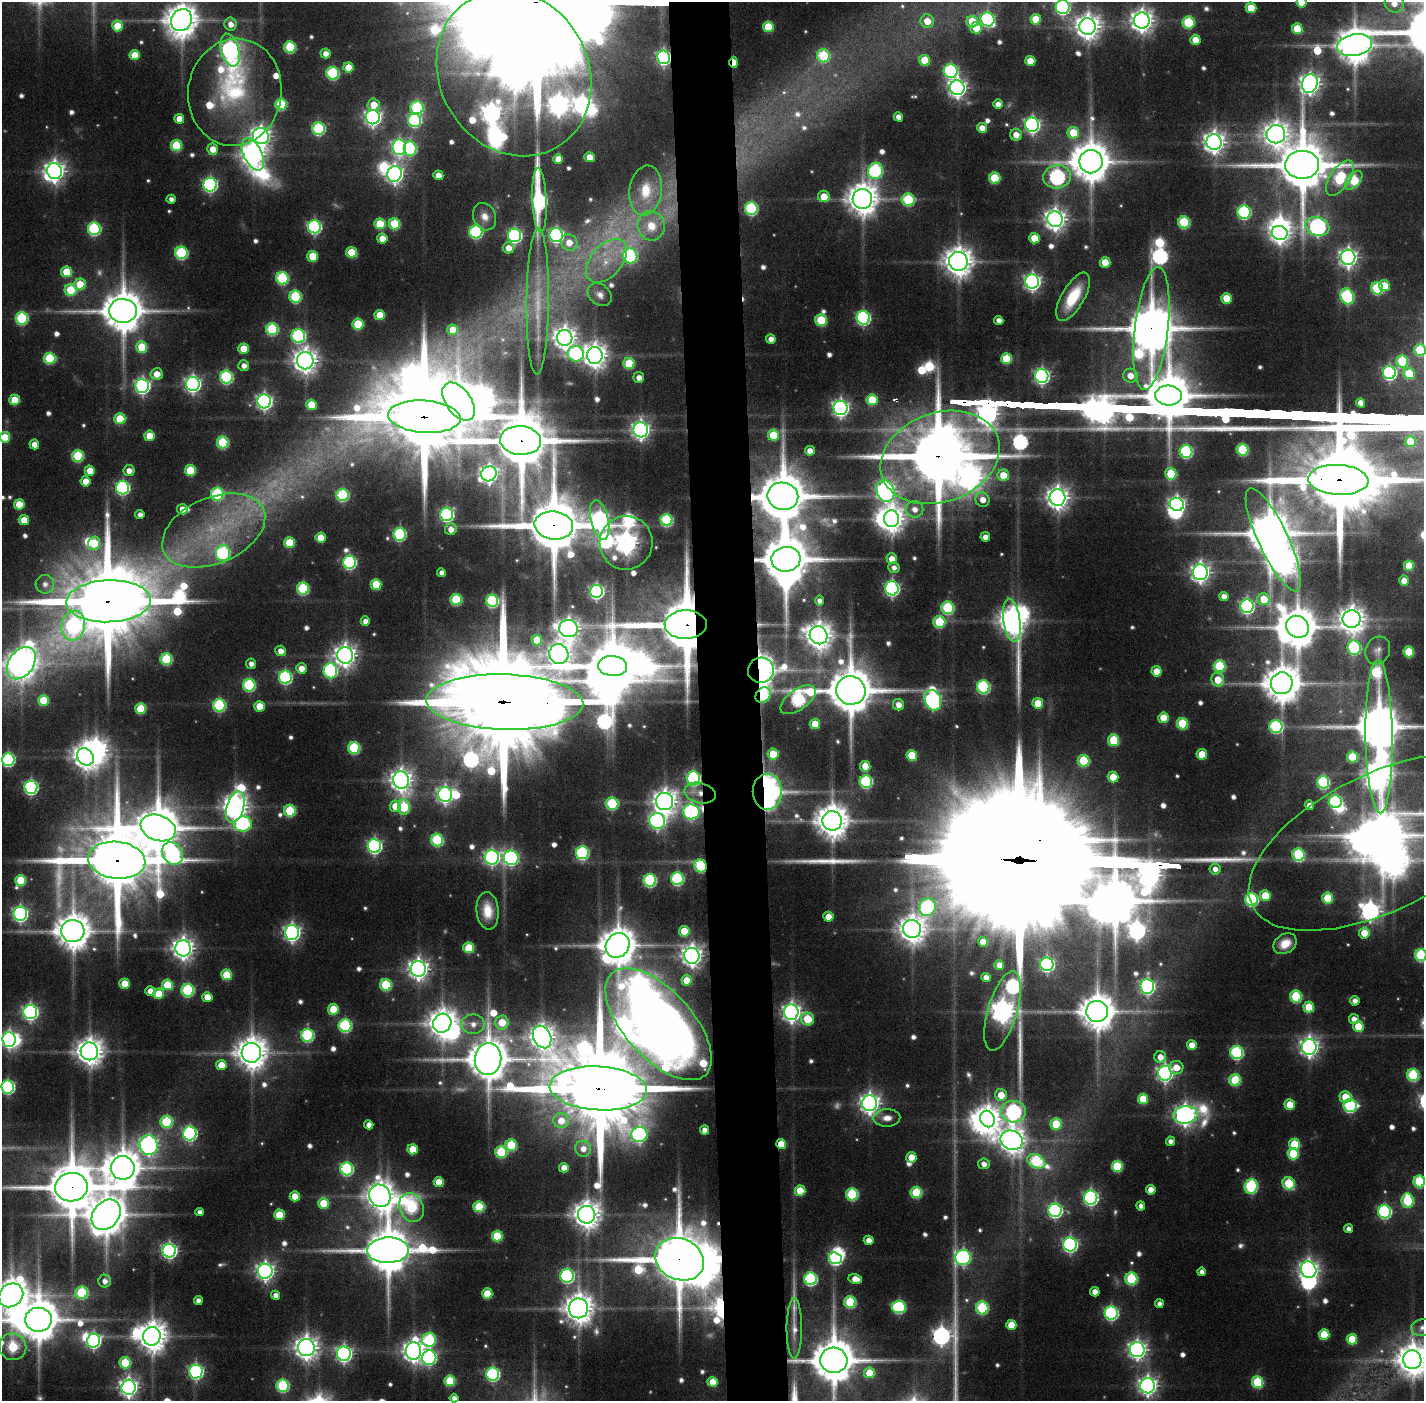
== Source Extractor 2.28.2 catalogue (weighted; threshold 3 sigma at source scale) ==
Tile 5 of 3 x 3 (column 2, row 2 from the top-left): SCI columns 1423-2844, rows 1434-2832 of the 4268 x 4257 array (HDU 1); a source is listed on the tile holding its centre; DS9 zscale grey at full resolution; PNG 1426 x 1403 px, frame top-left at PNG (2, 2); each listed source drawn as its Kron ellipse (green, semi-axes under 4 px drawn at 4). Shown black and unused: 4% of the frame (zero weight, under 3 of 6 exposures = <1% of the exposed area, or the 3 px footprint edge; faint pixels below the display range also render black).
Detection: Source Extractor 2.28.2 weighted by HDU 2 'WHT'; one run over the whole footprint, this tile lists its part. Background 0.0942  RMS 0.0075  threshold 0.0306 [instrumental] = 3 sigma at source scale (4.09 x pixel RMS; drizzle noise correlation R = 1.36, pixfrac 0.8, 0.05/0.05 arcsec/px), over >= 5 px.
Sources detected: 688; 21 too faint to see at this stretch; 31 inside a brighter object's white glare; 3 cosmic-ray / hot-pixel residue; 4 long thin detections or spike segments (spike, bleed or trail) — neither listed nor drawn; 7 inside a brighter listed object's ellipse — not listed separately; of the other 622, all 500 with FLUX_AUTO >= 4.32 (the completeness limit of this list) listed and drawn (122 fainter detections not listed), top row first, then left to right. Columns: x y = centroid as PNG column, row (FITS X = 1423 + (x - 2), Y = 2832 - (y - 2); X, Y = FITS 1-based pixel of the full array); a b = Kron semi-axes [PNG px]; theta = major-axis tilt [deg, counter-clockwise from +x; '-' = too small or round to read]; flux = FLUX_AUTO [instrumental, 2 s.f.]
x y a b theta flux
1302 2 5 5 - 15
1394 3 10 9 - 9.4
1063 7 7 7 - 210
1251 8 5 5 - 26
988 19 7 6 - 170
1036 19 5 5 - 25
182 20 11 10 - 1700
1142 20 8 8 - 680
927 21 7 6 - 14
972 22 6 5 - 27
1188 22 6 6 - 53
231 24 6 6 - 7.1
117 26 5 5 - 21
1088 26 8 8 - 880
768 27 5 5 - 28
976 28 5 5 - 19
1297 29 5 5 - 30
1195 40 5 5 - 14
1355 45 18 11 9 2200
290 47 6 5 - 55
230 50 17 9 -74 270
325 53 5 5 - 6.5
135 55 5 5 - 19
823 56 6 6 - 63
664 57 7 6 - 200
925 60 5 5 - 29
1030 61 5 5 - 16
734 62 5 3 - 14
348 67 5 5 - 17
951 71 7 7 - 130
333 73 6 6 - 87
514 73 86 74 -59 4300
1310 84 9 7 73 540
957 88 7 7 - 420
235 92 54 46 81 100
281 104 6 5 - 56
998 104 5 4 - 5.9
374 105 6 6 - 13
417 108 6 6 - 94
373 117 7 7 - 340
898 117 5 4 - 6.3
179 119 5 5 - 12
415 120 7 6 - 120
1032 125 7 7 - 260
982 128 5 5 - 8.7
319 129 6 6 - 100
1073 133 6 5 - 28
1276 134 9 9 - 880
1016 135 6 6 - 9.6
261 136 8 8 - 460
1214 142 8 7 - 630
176 146 5 5 - 47
399 147 8 7 - 260
410 148 7 6 - 93
213 149 5 5 - 13
253 154 17 9 -64 720
590 157 5 5 - 12
558 159 5 5 - 10
1091 162 11 11 - 2600
1302 165 17 14 -1 5300
54 171 8 7 - 540
875 171 8 7 - 130
395 174 8 7 - 380
438 175 5 4 - 8
1057 177 14 11 8 220
995 178 5 5 - 41
1340 178 20 10 56 65
1354 180 11 6 50 53
210 185 7 6 - 190
646 190 25 16 83 28
824 196 6 5 - 15
171 199 4 4 - 4.4
862 199 10 9 - 1500
539 200 32 7 -88 190
908 200 6 6 - 69
751 208 6 6 - 110
1244 212 7 6 - 130
485 217 14 11 -65 8.5
1055 219 8 7 - 620
1184 222 6 6 - 69
380 224 5 5 - 34
395 224 6 5 - 45
651 226 15 13 -74 19
314 227 6 6 - 160
1317 227 12 9 -19 290
94 229 6 6 - 110
476 232 6 6 - 110
1280 233 8 7 - 480
515 235 7 6 - 180
556 235 7 6 - 200
1034 238 5 5 - 18
382 239 5 5 - 13
569 243 8 8 - 12
508 248 5 5 - 9.1
351 252 5 5 - 34
181 253 6 6 - 95
313 256 5 5 - 25
630 256 8 7 - 120
1348 257 7 7 - 420
606 261 25 15 49 27
958 261 9 9 - 1300
1105 262 5 5 - 22
66 272 5 5 - 30
282 278 6 6 - 89
1032 282 7 7 - 330
80 284 6 5 - 25
1384 286 6 5 - 25
1377 288 6 6 - 67
71 290 6 6 - 35
600 295 13 10 -39 6.1
1347 296 8 6 -63 130
295 297 6 6 - 76
1073 297 27 11 60 30
1226 298 5 5 - 19
538 301 73 11 89 31
123 311 14 12 -4 3100
380 315 5 5 - 22
22 318 6 6 - 86
863 318 7 6 - 160
821 320 6 5 - 48
999 320 4 4 - 5.3
358 324 5 5 - 47
272 329 6 6 - 77
1151 329 62 16 83 4700
453 330 5 5 - 18
298 336 7 6 - 130
565 338 8 8 - 700
771 339 5 4 - 5.8
142 347 6 5 - 30
243 349 5 5 - 20
1420 350 6 6 - 56
576 354 8 7 - 100
595 355 8 8 - 840
50 358 6 5 - 56
1006 359 5 5 - 38
305 361 8 8 - 830
1402 361 6 6 - 51
629 363 5 5 - 38
244 366 5 5 - 5.7
1389 373 6 6 - 180
1409 373 6 5 - 35
157 374 6 6 - 11
1042 376 7 6 - 250
1130 376 7 7 - 11
226 377 6 6 - 120
639 377 5 5 - 6.6
193 384 7 7 - 300
142 386 7 7 - 260
1168 395 13 10 -4 4000
15 400 5 5 - 26
872 400 5 5 - 32
264 401 7 7 - 290
459 402 22 12 -54 2400
1361 403 5 4 - 8.9
311 405 5 5 - 24
841 408 7 7 - 330
424 417 36 16 -4 16000
120 419 5 5 - 36
641 430 7 7 - 410
773 435 5 5 - 28
149 436 5 5 - 19
5 437 5 5 - 25
521 440 20 14 -5 6900
1410 442 5 5 - 29
223 443 6 6 - 65
34 444 5 5 - 8.6
1243 450 6 5 - 59
810 451 5 5 - 8.2
1186 451 6 6 - 110
78 456 6 6 - 61
940 457 61 44 20 11000
190 470 5 5 - 36
90 471 5 5 - 13
129 471 5 5 - 7.3
489 474 8 7 - 360
1171 474 6 5 - 35
1003 475 6 5 - 18
1338 480 30 15 -3 14000
86 481 5 5 - 12
123 488 6 6 - 160
885 491 11 8 -67 380
217 494 6 6 - 93
343 495 6 6 - 85
783 496 15 13 -11 5100
1057 498 8 8 - 700
983 500 7 7 - 8.5
19 504 5 5 - 22
1177 504 7 6 - 300
182 509 5 5 - 8.8
915 509 8 8 - 7.3
446 514 6 6 - 160
140 515 4 4 - 4.8
891 519 8 7 - 920
24 520 5 5 - 17
600 520 20 8 -76 350
667 520 6 6 - 90
554 525 19 14 -6 7000
451 529 6 6 - 7
214 530 54 33 23 110
399 534 6 6 - 110
985 537 5 4 - 6.4
321 538 5 5 - 19
1273 540 56 15 -65 5100
94 543 7 6 - 34
289 543 5 5 - 35
626 543 27 26 - 930
223 553 8 7 - 110
786 559 14 12 6 4800
892 559 5 5 - 9.2
349 562 6 6 - 150
1409 566 5 5 - 23
894 567 5 5 - 4.3
1200 572 8 7 - 460
442 573 4 4 - 5.4
1404 581 5 5 - 8.5
45 584 9 9 - 6.1
376 584 5 5 - 31
892 588 7 6 - 210
303 589 6 6 - 78
596 591 6 6 - 230
1224 596 4 4 - 6.6
1264 599 6 6 - 20
456 600 6 5 - 55
108 601 42 21 2 15000
492 601 6 6 - 110
820 601 5 4 - 4.4
1247 606 7 6 - 200
948 608 6 6 - 80
1352 619 9 9 - 1000
1012 620 22 8 -82 1100
365 621 5 4 - 6
939 622 6 6 - 52
686 625 21 14 1 8100
73 626 15 11 78 150
1297 627 12 10 -39 2900
568 628 9 8 - 590
819 635 9 8 - 1000
537 640 5 5 - 25
1354 648 7 6 - 110
1378 650 14 12 63 5.8
281 651 5 5 - 7.5
1409 652 5 5 - 32
559 654 10 9 - 680
345 655 8 8 - 660
166 659 6 5 - 63
21 663 18 12 54 1300
251 664 5 5 - 5.4
613 666 14 10 -4 5200
1220 666 6 6 - 61
301 668 5 5 - 9.2
761 670 13 12 - 840
330 671 7 7 - 150
1157 671 5 5 - 15
285 677 6 6 - 140
1218 680 7 6 - 16
1282 683 11 10 - 2300
249 685 6 6 - 90
983 687 6 6 - 110
851 690 15 14 - 4300
763 695 8 6 48 68
43 700 5 5 - 27
798 700 20 10 35 150
933 700 10 8 -69 270
505 702 78 27 -2 39000
1038 703 5 5 - 22
219 705 6 6 - 100
898 705 6 5 - 8
259 706 5 5 - 16
141 709 5 5 - 37
1163 718 5 5 - 21
815 724 5 5 - 18
1182 724 6 5 - 46
1276 726 6 6 - 110
1379 737 77 13 -89 5300
1114 740 6 5 - 41
354 748 6 6 - 74
773 754 5 5 - 26
1202 754 5 5 - 22
912 755 5 5 - 34
85 757 9 7 -52 840
1352 757 5 5 - 40
8 760 6 6 - 130
1084 761 6 5 - 50
865 766 5 5 - 18
1113 777 5 5 - 21
693 778 7 6 - 160
401 780 9 8 - 680
866 782 6 6 - 100
1323 782 6 6 - 100
31 787 6 6 - 170
767 792 18 14 88 450
700 793 16 10 -14 10
445 794 7 7 - 320
665 802 8 8 - 820
1335 802 6 6 - 110
612 804 6 6 - 77
1309 805 5 4 - 7.9
395 806 6 5 - 17
235 807 16 8 73 900
404 807 7 6 - 50
290 811 6 6 - 53
691 812 8 7 - 190
657 821 8 7 - 260
832 821 10 9 - 1800
243 824 9 7 10 120
158 828 18 12 -20 4100
437 840 6 6 - 78
1381 842 144 68 26 7500
374 846 7 6 - 200
172 853 12 10 -51 140
582 853 6 6 - 130
1298 855 6 6 - 84
492 857 7 7 - 250
511 858 7 7 - 200
117 860 29 18 -6 11000
700 866 6 6 - 79
1215 869 5 5 - 5.7
677 879 6 6 - 110
21 880 5 5 - 35
650 880 6 6 - 110
1265 896 5 5 - 23
1328 898 5 5 - 39
1251 899 6 6 - 120
927 907 9 8 - 130
488 911 19 11 -85 16
20 914 7 7 - 240
828 917 5 5 - 12
912 929 9 9 - 1100
73 931 11 11 - 2200
684 931 5 5 - 26
292 933 7 7 - 340
1364 933 5 5 - 19
983 942 5 5 - 11
1285 944 12 9 33 12
618 945 13 11 52 2400
183 948 8 7 - 640
469 948 5 5 - 44
1421 955 6 6 - 78
692 956 8 7 - 590
1047 964 7 6 - 190
999 965 5 4 - 7.3
418 969 8 7 - 540
227 975 5 5 - 33
986 977 5 4 - 5.6
687 980 5 5 - 17
125 984 5 5 - 21
167 985 5 5 - 35
386 985 6 6 - 55
1147 986 7 7 - 220
188 990 6 6 - 87
150 991 5 5 - 8.7
159 994 5 5 - 24
1296 996 6 6 - 64
207 997 5 5 - 14
1355 1001 5 4 - 4.6
1309 1007 5 5 - 27
333 1009 5 5 - 31
1002 1011 41 14 74 960
1097 1011 11 10 - 2100
30 1012 7 7 - 270
791 1012 8 7 - 460
807 1019 6 6 - 30
1354 1019 5 5 - 7.4
502 1022 7 6 - 21
442 1023 10 9 - 1200
473 1024 11 9 -1 8.5
659 1024 69 34 -48 1100
345 1026 6 6 - 110
1358 1026 5 5 - 24
307 1035 6 6 - 110
542 1037 12 8 -63 820
9 1040 7 6 - 300
1192 1045 5 5 - 13
1309 1047 8 7 - 470
89 1051 9 9 - 1100
251 1053 10 10 - 1600
1237 1053 6 6 - 120
1160 1057 6 5 - 9.1
488 1059 16 13 83 3300
221 1065 5 5 - 14
1176 1068 7 6 - 12
1165 1073 7 7 - 310
1413 1075 6 6 - 77
1235 1080 6 6 - 50
8 1087 6 6 - 150
598 1088 49 22 -3 23000
1001 1095 6 6 - 15
1345 1097 6 5 - 20
1143 1099 5 5 - 29
870 1103 8 7 - 540
1290 1105 5 5 - 20
1350 1105 6 6 - 130
1013 1112 12 10 -3 170
1185 1115 12 8 7 620
887 1118 13 9 2 8.3
988 1119 8 7 - 860
561 1121 8 7 - 13
167 1122 6 6 - 65
1056 1124 5 5 - 32
369 1125 4 4 - 6
704 1130 4 4 - 6.8
190 1133 7 6 - 180
639 1134 8 7 - 210
1012 1140 11 9 -24 1100
1171 1141 5 4 - 4.8
781 1144 5 5 - 24
1294 1144 5 5 - 35
148 1145 10 9 - 370
511 1145 6 5 - 48
413 1149 5 5 - 23
583 1149 8 8 - 7.5
501 1152 6 6 - 61
1293 1154 5 5 - 41
911 1157 5 5 - 16
1036 1161 9 6 -26 89
984 1164 6 5 - 6
1117 1166 5 5 - 47
123 1168 12 11 - 2300
564 1168 5 4 - 9.5
347 1169 6 6 - 110
1419 1181 6 5 - 63
439 1182 5 5 - 17
1289 1183 6 6 - 43
1251 1186 7 6 - 110
71 1187 16 14 6 5000
1151 1190 5 5 - 10
800 1191 5 5 - 23
916 1192 5 5 - 52
852 1194 6 6 - 76
295 1196 5 5 - 15
380 1196 11 10 - 1200
1091 1198 7 6 - 230
1407 1201 7 6 - 69
323 1203 5 5 - 26
1141 1206 4 4 - 4.9
411 1207 15 12 -64 81
479 1207 5 5 - 49
1055 1210 7 6 - 190
200 1212 4 4 - 4.5
1385 1212 6 6 - 150
106 1215 16 13 51 2400
279 1215 5 5 - 27
587 1215 9 8 - 1100
1348 1229 4 4 - 4.6
497 1236 5 5 - 41
869 1240 5 4 - 7.4
1070 1244 7 6 - 230
388 1250 20 13 2 4300
169 1251 7 6 - 250
963 1257 7 7 - 240
835 1258 7 6 - 120
680 1259 25 20 -23 7100
1309 1270 8 7 - 510
265 1271 7 7 - 390
1202 1272 4 4 - 4.6
567 1276 7 6 - 160
811 1279 6 6 - 130
855 1279 7 5 -11 11
1131 1279 6 6 - 71
105 1281 6 6 - 5.3
1095 1292 5 4 - 7.3
82 1293 6 6 - 62
487 1294 5 5 - 27
11 1295 13 11 40 1800
276 1295 4 4 - 5.7
198 1301 4 4 - 5.1
850 1302 6 6 - 64
1159 1304 4 4 - 4.6
899 1307 7 6 - 100
578 1308 10 9 - 1400
982 1308 6 6 - 79
1111 1313 6 6 - 160
38 1320 13 12 - 3000
1011 1325 5 5 - 20
794 1328 30 7 90 10
1423 1328 12 8 3 4.3
1324 1334 5 5 - 29
152 1336 9 8 - 1400
1352 1339 5 5 - 29
429 1340 7 7 - 83
94 1341 7 6 - 210
13 1347 14 13 - 62
306 1348 8 8 - 770
1137 1350 7 7 - 410
413 1351 8 7 - 660
344 1354 7 7 - 290
429 1358 7 7 - 180
834 1360 13 12 - 3800
1412 1360 9 9 - 1400
125 1363 6 5 - 39
196 1372 7 6 - 210
869 1373 5 5 - 20
493 1374 6 6 - 140
450 1381 5 5 - 38
713 1382 5 5 - 18
1258 1382 6 5 - 60
282 1386 6 6 - 90
1148 1386 7 7 - 440
129 1387 7 7 - 430
454 1398 4 4 - 4.5
Overlapping masked pixels (flux is a lower limit): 29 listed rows (the first 20) at x y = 664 57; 734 62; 1151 329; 459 402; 424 417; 521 440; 940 457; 1338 480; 783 496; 554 525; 1273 540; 786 559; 108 601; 686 625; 761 670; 763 695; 505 702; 693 778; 767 792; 700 793
Isophote crosses this tile's border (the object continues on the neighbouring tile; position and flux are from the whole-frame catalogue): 19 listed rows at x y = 1302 2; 1394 3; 1063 7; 182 20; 1420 350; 5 437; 21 663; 1379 737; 8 760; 1381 842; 1421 955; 9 1040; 8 1087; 1419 1181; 11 1295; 1423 1328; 834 1360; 1412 1360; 454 1398